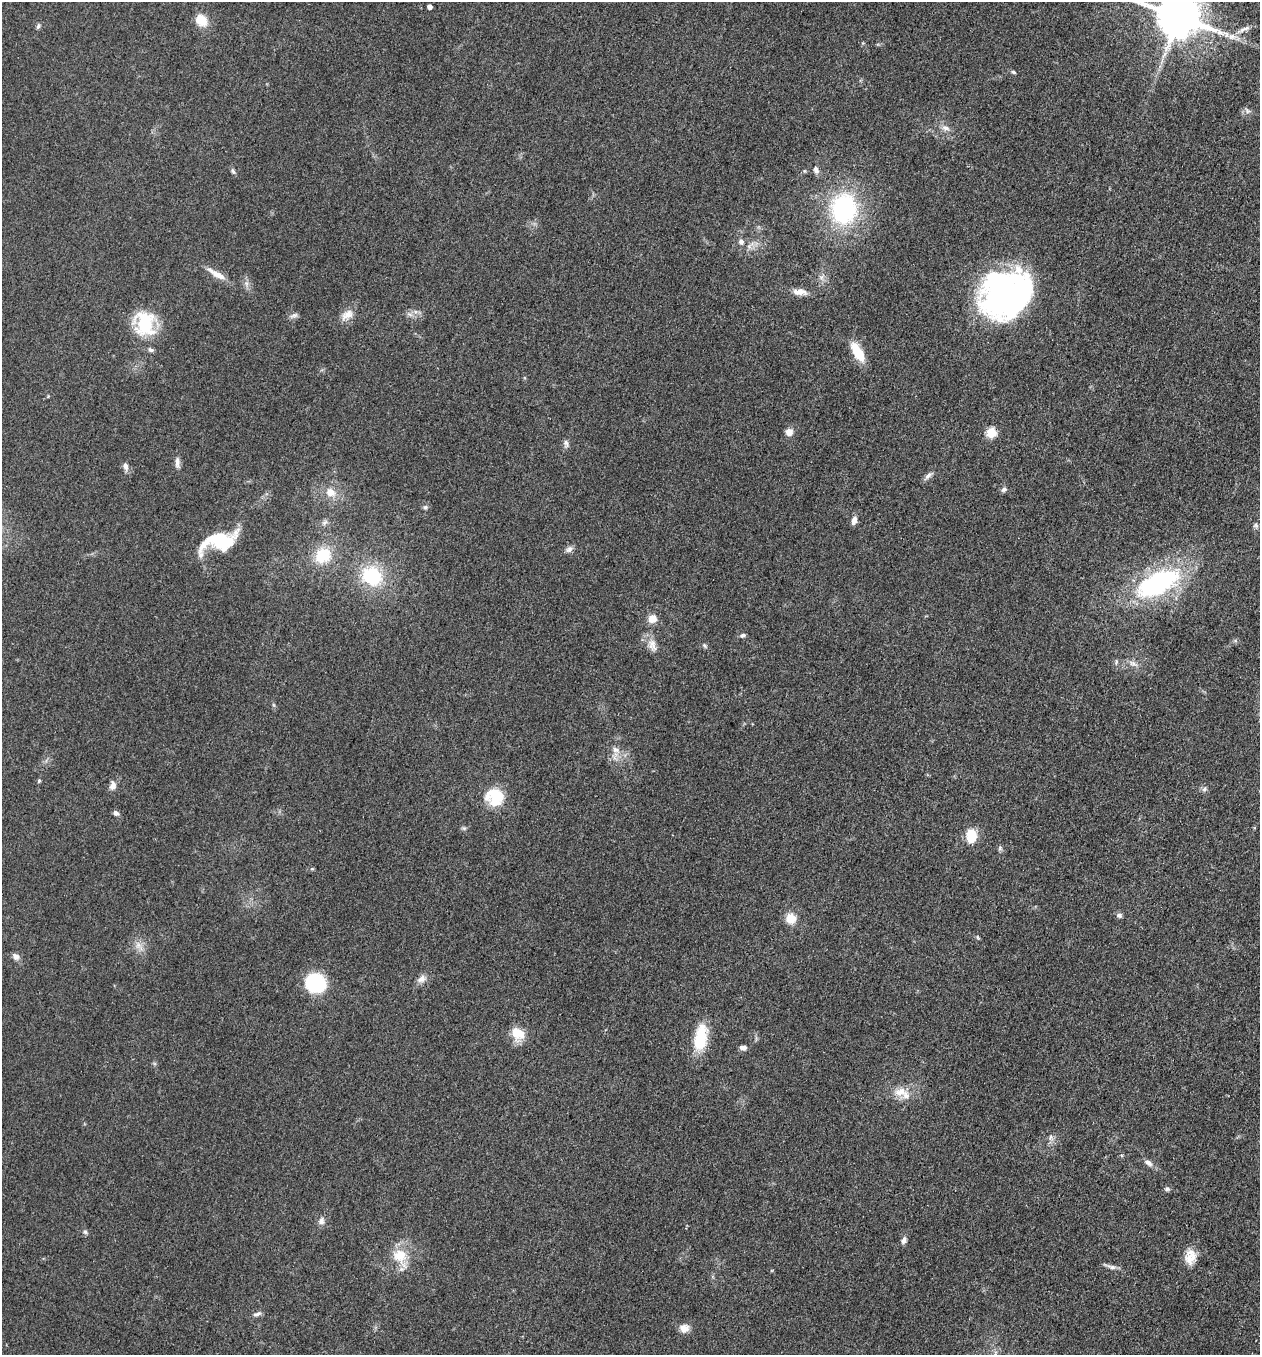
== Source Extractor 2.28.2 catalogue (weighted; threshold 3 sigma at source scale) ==
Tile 6 of 4 x 4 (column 2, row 2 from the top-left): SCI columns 1456-2713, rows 2725-4077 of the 5509 x 5463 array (HDU 1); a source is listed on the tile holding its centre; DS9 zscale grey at full resolution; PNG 1262 x 1357 px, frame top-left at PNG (2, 2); no overlay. Nothing masked; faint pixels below the display range render black.
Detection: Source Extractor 2.28.2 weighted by HDU 2 'WHT'; one run over the whole footprint, this tile lists its part. Background 0.0603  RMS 0.0062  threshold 0.028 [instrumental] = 3 sigma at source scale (4.5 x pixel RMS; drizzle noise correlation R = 1.50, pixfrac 1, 0.05/0.05 arcsec/px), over >= 5 px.
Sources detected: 78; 2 inside a brighter listed object's ellipse — not listed separately; the other 76 listed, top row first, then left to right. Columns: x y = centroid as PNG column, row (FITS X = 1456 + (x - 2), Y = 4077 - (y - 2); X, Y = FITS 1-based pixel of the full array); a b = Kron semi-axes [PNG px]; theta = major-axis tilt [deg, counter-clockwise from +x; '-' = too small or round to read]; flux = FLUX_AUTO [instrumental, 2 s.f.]
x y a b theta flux
430 7 4 4 - 3.2
1178 16 13 11 -21 2900
201 20 15 12 -48 10
38 26 8 5 61 1.3
1243 29 23 5 24 4.1
1232 37 13 9 -10 5
1013 72 6 4 -18 1
1247 111 9 5 -45 1.8
945 128 11 7 -19 3.3
816 170 9 6 -70 2.8
233 171 8 5 -63 1.3
844 209 35 29 86 78
741 242 8 6 -65 2.3
217 274 24 7 -30 7.5
822 277 8 6 37 2.1
246 283 7 5 -44 1.8
800 292 20 9 -3 5.4
1006 294 47 39 35 200
409 314 9 4 -19 1.7
294 315 13 5 21 2
347 315 19 11 35 6.2
145 324 26 20 -78 37
151 350 8 5 -27 1.5
858 352 20 8 -60 18
789 432 10 9 - 3.9
991 433 5 5 - 34
566 443 11 6 -74 1.9
177 462 13 6 88 3.2
125 466 10 6 -76 2.7
928 476 13 6 48 2.5
1004 489 8 6 32 1.7
330 492 11 10 - 6.9
425 507 7 5 2 1.3
854 520 10 6 71 3
325 522 10 5 45 1.7
1256 525 7 6 - 1.4
219 541 42 19 15 36
569 549 11 7 33 2.4
323 555 16 14 35 21
372 576 26 22 -40 37
1158 583 44 20 27 110
652 619 9 8 - 6.8
743 635 7 5 11 1.4
652 645 19 10 -74 5.8
704 646 7 5 -42 1.2
1133 664 14 7 -29 3.3
616 750 11 8 -26 3.9
39 781 5 4 - 1.1
113 785 12 9 79 3.2
1204 789 7 5 24 1.5
496 797 23 19 -86 19
116 813 6 5 - 2.3
971 835 12 9 -88 16
1000 848 7 6 - 1.2
1119 915 7 6 - 1.7
790 918 11 11 - 8.6
978 937 7 4 -46 0.8
138 945 8 7 - 3.2
16 956 9 7 -34 2.9
421 979 12 9 36 3.8
315 983 12 11 - 78
517 1033 18 14 -27 11
701 1038 30 13 80 23
743 1047 7 5 -3 2.5
900 1092 19 12 12 8.8
1050 1137 9 4 89 1.7
1148 1163 13 6 -33 3
1167 1189 7 6 - 1.4
321 1221 10 8 80 2.9
85 1232 7 5 -86 1.3
904 1240 10 6 76 2.4
400 1256 26 18 -62 16
1190 1257 20 15 85 8.9
1112 1267 13 6 -17 2.8
257 1314 12 5 15 2
684 1328 13 11 9 4.5
Isophote crosses this tile's border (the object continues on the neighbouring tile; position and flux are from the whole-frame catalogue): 1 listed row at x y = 1178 16